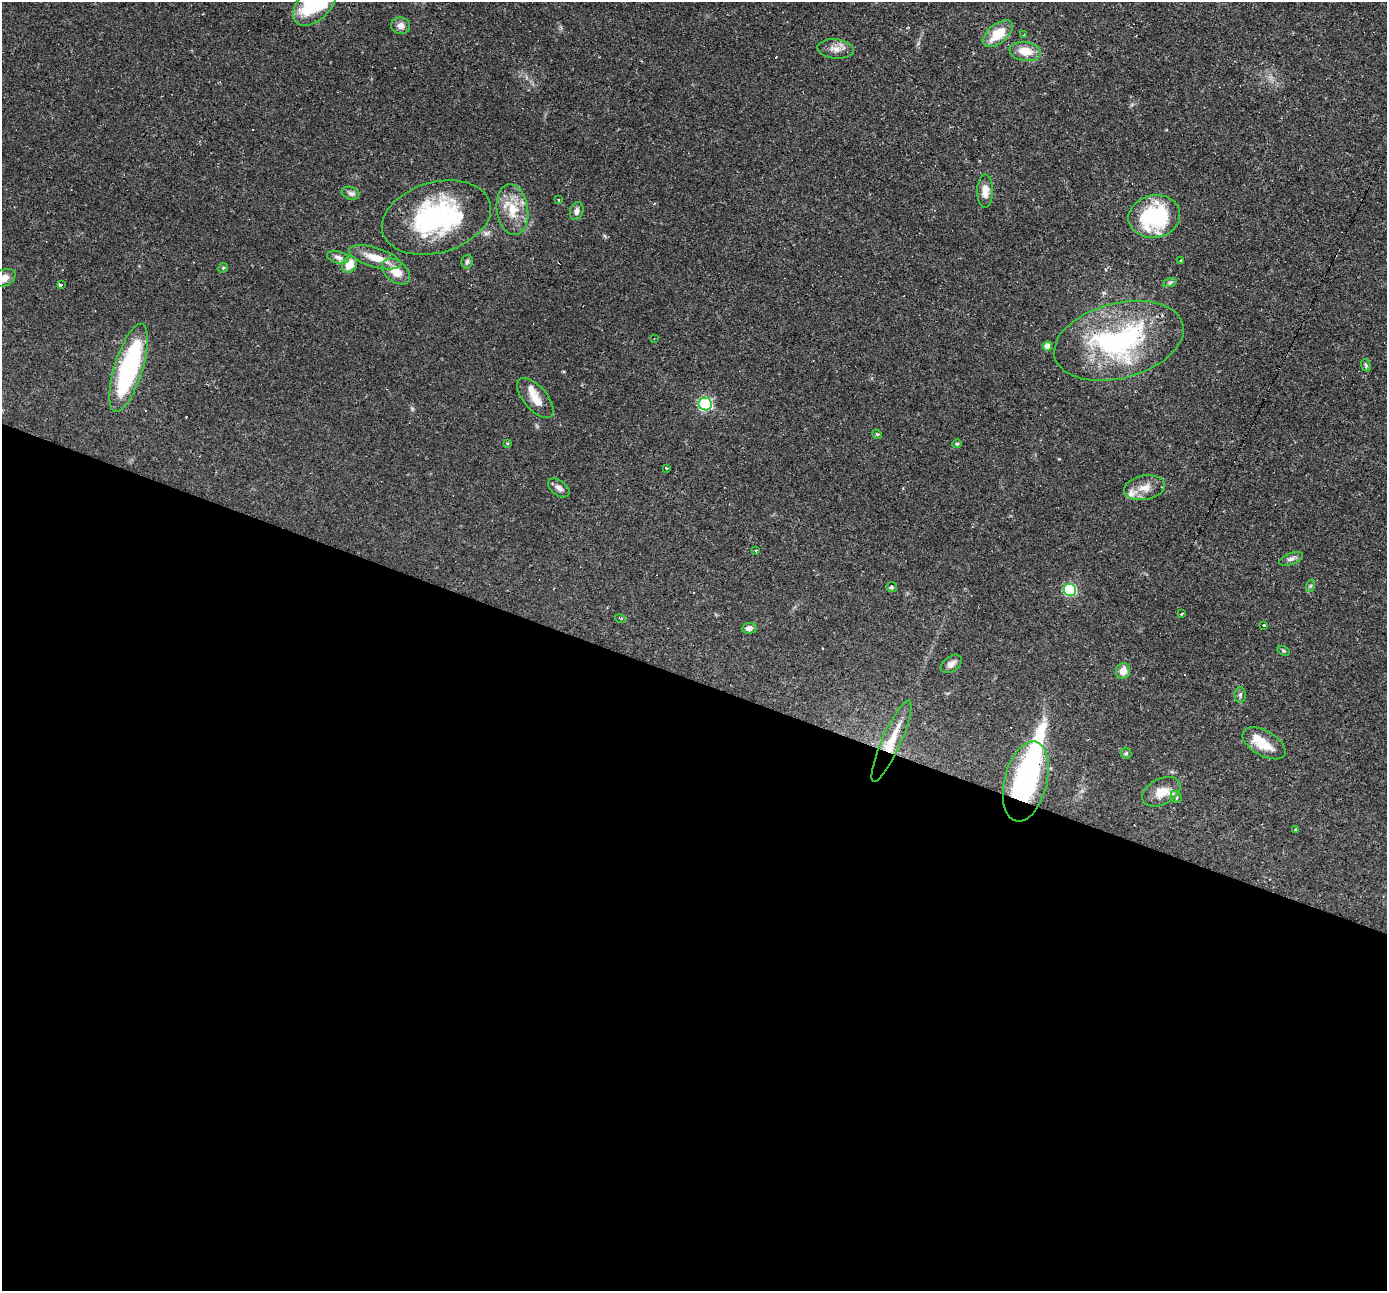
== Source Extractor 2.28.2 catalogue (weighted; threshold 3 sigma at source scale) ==
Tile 14 of 4 x 4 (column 2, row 4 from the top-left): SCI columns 1387-2771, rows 268-1556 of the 5542 x 5557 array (HDU 1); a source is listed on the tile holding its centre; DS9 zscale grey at full resolution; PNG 1389 x 1293 px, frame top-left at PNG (2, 2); each listed source drawn as its Kron ellipse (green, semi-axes under 4 px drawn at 4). Shown black and unused: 47% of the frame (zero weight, under 2 of 3 exposures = <1% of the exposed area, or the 3 px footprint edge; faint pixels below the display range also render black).
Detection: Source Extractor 2.28.2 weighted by HDU 2 'WHT'; one run over the whole footprint, this tile lists its part. Background 0.0583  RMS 0.0047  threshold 0.021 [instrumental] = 3 sigma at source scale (4.5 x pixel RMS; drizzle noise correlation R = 1.50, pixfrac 1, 0.05/0.05 arcsec/px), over >= 5 px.
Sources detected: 69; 2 inside a brighter object's white glare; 7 cosmic-ray / hot-pixel residue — neither listed nor drawn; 4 inside a brighter listed object's ellipse — not listed separately; the other 56 listed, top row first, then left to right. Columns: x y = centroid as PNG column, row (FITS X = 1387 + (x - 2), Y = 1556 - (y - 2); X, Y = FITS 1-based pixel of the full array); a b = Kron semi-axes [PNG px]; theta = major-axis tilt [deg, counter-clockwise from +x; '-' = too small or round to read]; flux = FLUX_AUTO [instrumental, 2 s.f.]
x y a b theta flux
315 4 26 16 45 39
401 26 9 8 - 2.6
998 34 18 9 39 11
1024 35 3 3 - 0.48
835 49 18 9 -5 3.9
1025 51 16 9 -9 7.4
985 191 16 8 89 4.7
350 193 9 6 -17 1.4
559 199 3 3 - 1.1
512 210 25 15 -82 12
577 211 9 6 71 2
1154 216 26 21 11 48
436 218 56 35 16 69
338 257 11 6 -16 2
375 257 27 9 -17 8
1181 261 3 3 - 0.94
467 262 7 5 78 1.1
350 264 9 7 60 7
223 268 5 4 - 0.51
396 271 16 10 -40 7.6
4 278 12 8 28 4
1170 282 7 4 20 0.82
61 285 3 3 - 7.5
654 339 2 2 - 0.36
1119 341 66 37 15 87
1047 346 5 4 - 3.7
1366 365 6 4 -70 0.74
129 368 46 14 73 69
535 398 24 11 -50 6.4
705 404 6 6 - 65
877 434 5 4 - 0.58
507 443 4 3 - 0.41
957 444 5 4 - 0.52
666 468 3 3 - 1.9
559 488 12 7 -37 2.2
1145 488 21 12 11 6.1
756 551 3 3 - 0.55
1291 559 12 5 20 1.7
1310 586 6 4 71 0.63
892 587 5 5 - 0.69
1070 590 6 6 - 49
1181 614 3 3 - 0.66
620 618 5 3 - 0.46
1264 625 3 3 - 0.46
749 628 7 5 4 1.8
1284 651 6 4 -31 0.6
951 664 12 7 36 2.4
1123 671 8 7 - 4.6
1240 695 7 5 87 1
891 741 44 9 66 13
1264 743 24 12 -30 9.4
1126 753 6 5 - 0.7
1026 781 41 21 76 79
1161 792 20 13 28 6.4
1176 797 6 5 - 0.8
1295 830 3 2 - 0.43
Overlapping masked pixels (flux is a lower limit): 2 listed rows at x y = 891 741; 1026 781
Isophote crosses this tile's border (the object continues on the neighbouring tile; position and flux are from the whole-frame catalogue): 2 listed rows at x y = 315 4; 4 278